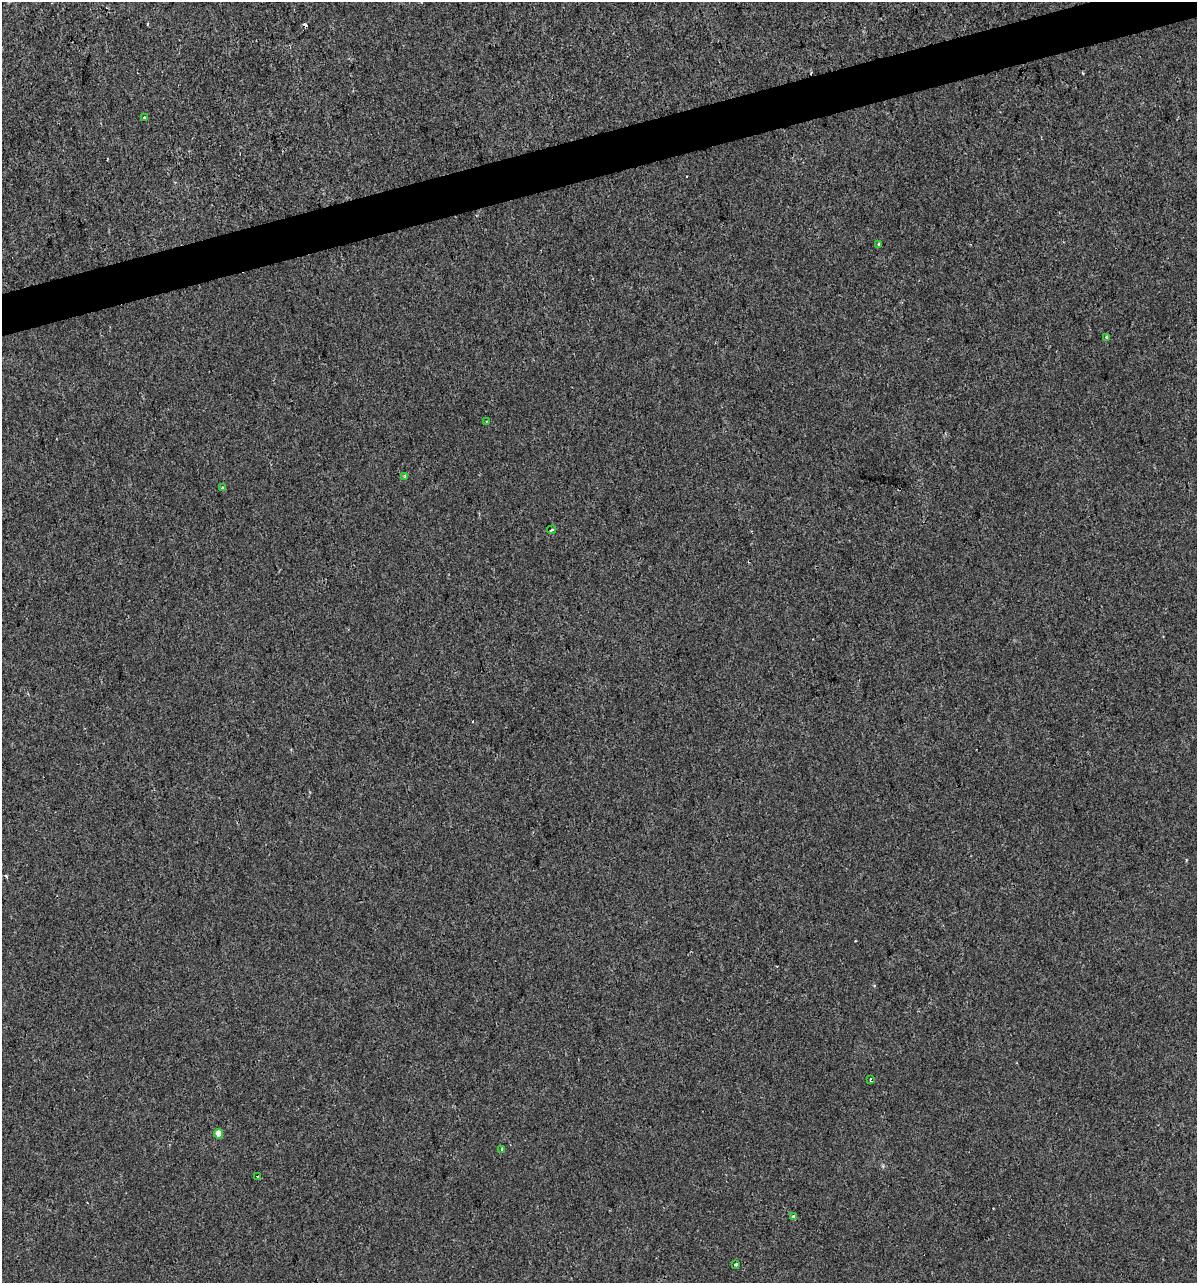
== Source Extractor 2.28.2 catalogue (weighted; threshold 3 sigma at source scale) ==
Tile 10 of 4 x 4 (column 2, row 3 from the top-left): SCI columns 1290-2484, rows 1281-2561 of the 4919 x 5122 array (HDU 1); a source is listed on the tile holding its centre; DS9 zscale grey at full resolution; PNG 1199 x 1285 px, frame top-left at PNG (2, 2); each listed source drawn as its Kron ellipse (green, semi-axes under 4 px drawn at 4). Shown black and unused: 3% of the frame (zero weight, under 2 of 3 exposures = <1% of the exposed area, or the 3 px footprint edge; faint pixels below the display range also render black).
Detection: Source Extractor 2.28.2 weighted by HDU 2 'WHT'; one run over the whole footprint, this tile lists its part. Background 1.48e-04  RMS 0.0042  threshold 0.019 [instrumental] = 3 sigma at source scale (4.5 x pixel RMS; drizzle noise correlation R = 1.50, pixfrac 1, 0.0396/0.0396 arcsec/px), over >= 5 px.
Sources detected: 16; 3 cosmic-ray / hot-pixel residue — neither listed nor drawn; the other 13 listed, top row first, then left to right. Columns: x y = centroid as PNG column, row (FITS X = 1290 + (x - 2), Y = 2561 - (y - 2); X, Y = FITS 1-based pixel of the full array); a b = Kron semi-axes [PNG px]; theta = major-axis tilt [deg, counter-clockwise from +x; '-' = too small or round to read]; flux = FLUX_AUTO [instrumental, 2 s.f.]
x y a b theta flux
144 118 3 3 - 1.1
879 244 3 3 - 1.2
1107 337 3 3 - 2.1
487 421 3 3 - 0.33
405 477 3 3 - 1
222 488 4 3 - 0.77
552 530 4 3 - 0.74
870 1080 4 2 - 0.83
218 1134 5 4 - 3.7
502 1149 4 3 - 1.1
257 1177 3 3 - 55
794 1216 4 3 - 3.4
736 1264 3 3 - 1